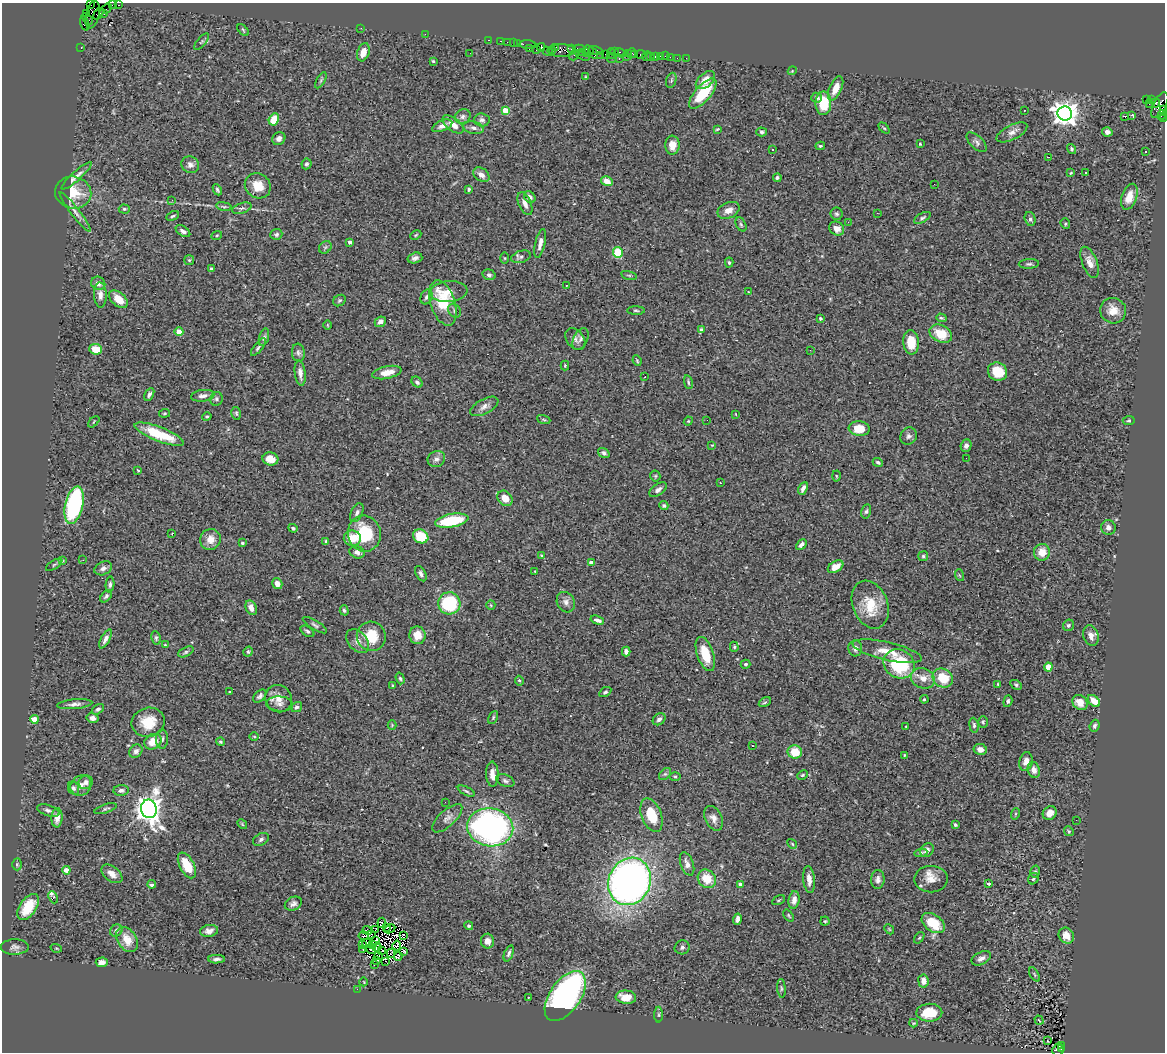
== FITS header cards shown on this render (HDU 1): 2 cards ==
NAXIS1  =                 1163
NAXIS2  =                 1050

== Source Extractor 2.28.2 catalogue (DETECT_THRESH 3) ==
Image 1163 x 1050 px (HDU 1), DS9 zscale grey, 1 PNG px = 1 image px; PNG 1167 x 1054 px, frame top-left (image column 1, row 1050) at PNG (2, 3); each listed source drawn as its Kron ellipse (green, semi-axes under 4 px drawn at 4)
Background 1.68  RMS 0.059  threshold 0.176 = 3 sigma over >= 5 px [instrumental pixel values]
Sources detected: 427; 4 with non-positive FLUX_AUTO (blend fragments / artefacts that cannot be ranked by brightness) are neither listed nor drawn; the other 423 listed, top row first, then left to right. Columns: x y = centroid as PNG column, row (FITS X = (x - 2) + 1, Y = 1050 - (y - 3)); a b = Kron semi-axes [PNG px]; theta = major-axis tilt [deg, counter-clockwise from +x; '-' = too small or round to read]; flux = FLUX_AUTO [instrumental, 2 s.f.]
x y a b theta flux
91 5 3 2 - 450
112 5 4 2 - 92
119 5 3 2 - 54
107 8 5 2 - 80
104 13 3 3 - 200
87 14 3 2 - 49
98 14 6 4 56 530
92 15 14 6 76 940
87 19 6 2 -41 260
85 23 7 4 -74 230
361 28 2 2 - 12
243 30 7 4 -46 4.9
425 34 2 2 - 69
489 40 3 2 - 70
501 41 3 2 - 110
202 42 10 4 50 6.8
507 42 2 2 - 38
513 43 2 2 - 87
517 43 3 2 - 130
527 45 8 3 -4 190
81 47 3 2 - 65
541 47 4 4 - 480
555 47 3 3 - 110
529 49 3 2 - 96
572 49 3 3 - 320
579 49 6 3 0 340
536 50 3 3 - 180
552 50 4 3 - 71
561 50 14 6 1 1200
589 50 5 3 - 160
595 50 7 3 -14 310
548 51 5 2 - 170
363 52 9 6 71 45
582 52 3 3 - 320
614 52 3 3 - 75
470 53 2 2 - 2.5
586 53 4 3 - 160
593 53 6 3 -60 300
620 53 6 3 -31 220
628 53 3 2 - 110
631 53 5 3 - 190
605 54 2 2 - 120
611 54 5 2 - 150
635 54 3 2 - 74
641 54 5 3 - 150
574 55 6 2 54 65
582 55 8 3 -26 600
601 55 3 2 - 56
626 56 3 2 - 120
646 56 5 2 - 45
655 56 3 3 - 180
660 56 2 2 - 27
665 56 2 2 - 16
650 57 2 2 - 26
670 57 2 2 - 13
612 58 5 3 - 74
677 58 2 2 - 20
686 58 2 2 - 17
619 59 3 2 - 230
433 61 3 3 - 4.6
792 71 4 3 - 3.2
586 77 3 3 - 3.7
321 80 9 4 60 6.1
671 80 8 5 72 8.3
705 80 11 7 41 49
836 88 13 6 65 44
703 93 18 8 49 140
817 98 5 5 - 9.7
1147 99 4 3 - 450
1151 99 3 3 - 49
823 103 12 8 -90 130
1156 103 5 3 - 510
1149 104 2 2 - 21
1160 105 14 6 64 1100
1163 109 4 3 - 440
1024 110 2 2 - 2.7
505 111 4 4 - 81
1065 113 7 7 - 3900
1131 115 3 2 - 630
1162 115 5 4 - 160
1125 116 3 2 - 11
463 117 8 7 - 13
274 119 6 5 - 86
1163 119 3 2 - 57
482 120 8 6 -2 11
453 124 12 6 -36 36
442 126 10 5 22 22
473 128 10 6 -13 15
884 128 6 4 -44 5.2
717 129 4 3 - 4
762 132 5 4 - 8.2
1012 132 17 7 27 26
1107 132 5 4 - 14
279 139 7 6 - 18
977 142 12 6 -44 14
920 144 3 3 - 5.5
672 145 9 7 88 41
820 146 5 4 - 6.7
773 149 3 3 - 16
1072 149 5 4 - 5.8
1146 152 3 2 - 4.3
1049 157 3 2 - 6.9
306 164 5 5 - 7.3
190 165 9 8 - 17
1071 173 4 3 - 3.2
1085 173 3 2 - 5.7
481 175 9 6 -37 24
77 176 20 4 42 21
777 178 4 4 - 7.4
607 181 6 4 -32 39
934 184 3 2 - 3.3
258 186 13 12 - 66
469 189 4 4 - 6.8
217 190 6 3 -64 6.6
73 193 18 16 -13 120
530 197 6 5 - 12
1129 197 13 7 71 48
172 200 2 2 - 40
525 204 12 6 -66 22
224 206 8 4 -9 6.8
242 208 10 5 17 12
124 209 5 4 - 6
728 210 11 7 25 30
75 212 25 4 -53 20
877 213 3 2 - 4.1
836 214 6 6 - 7.9
173 216 6 3 25 6.5
922 218 9 4 29 8.6
1030 219 7 5 -75 8.8
848 222 3 2 - 7.2
741 224 7 5 -63 7
1065 224 5 4 - 5.7
837 229 8 6 -32 31
183 231 8 4 -34 16
276 234 6 5 - 9.2
217 235 5 3 - 3.7
416 235 6 4 24 5.3
350 242 4 4 - 12
540 243 14 5 77 20
325 247 7 5 44 8.2
618 252 5 5 - 140
521 257 10 6 17 12
415 258 7 5 15 14
505 258 6 4 -89 3.7
189 260 5 5 - 5
1090 262 16 7 -69 30
729 263 5 4 - 6.2
1029 264 10 4 4 8.9
211 269 4 3 - 10
489 275 7 5 -16 8
629 275 8 3 -13 5.3
98 283 7 6 - 20
566 285 3 2 - 5.5
449 292 19 10 6 41
748 292 3 3 - 2.5
100 295 12 6 -87 21
426 297 7 5 66 11
118 299 11 6 -43 54
339 300 7 5 35 6.2
443 303 23 12 -72 160
636 310 9 3 -1 5.7
455 311 7 6 - 10
1113 311 13 12 - 49
820 318 3 3 - 8
941 318 5 4 - 4.7
380 322 6 5 - 19
327 325 4 3 - 3
701 330 4 4 - 14
179 332 4 4 - 49
941 334 12 8 -26 88
264 337 9 4 73 9.7
575 339 12 8 -52 20
580 339 12 7 63 15
911 342 12 8 -84 83
258 347 11 3 51 10
96 349 6 5 - 73
810 350 2 2 - 5.1
298 353 9 6 -83 12
637 361 5 3 - 4.7
565 366 5 4 - 4
387 372 15 6 12 40
997 372 10 9 - 92
300 373 13 5 -83 24
645 377 3 2 - 6.6
417 382 6 4 -44 8.9
688 382 7 4 -77 6
149 394 7 4 61 12
203 396 12 5 7 18
216 399 7 6 - 8.3
484 406 15 7 29 23
165 413 5 3 - 4.5
236 413 6 4 -75 6.1
735 414 3 2 - 2.2
207 417 5 4 - 5.8
544 420 7 3 -19 4.3
707 420 2 2 - 5.9
688 421 4 4 - 4.1
1129 421 6 4 3 5.4
94 422 7 2 45 3.3
859 429 10 7 -6 73
159 434 26 7 -21 160
909 436 9 8 - 13
712 445 3 3 - 3
966 446 6 5 - 14
604 453 6 4 -36 9.7
966 458 2 2 - 4.1
270 459 8 6 -14 40
436 459 9 8 - 18
878 462 5 4 - 8.1
138 470 3 3 - 3.6
655 476 5 5 - 5.3
836 476 5 3 - 4.3
720 483 3 2 - 3.4
803 488 7 3 64 18
658 490 10 5 37 14
505 498 8 6 -47 43
74 505 19 9 77 570
664 505 4 4 - 7.2
866 511 7 5 76 7.5
357 513 10 5 65 13
452 521 17 6 11 200
1108 527 7 7 - 17
293 528 5 3 - 7.6
172 533 3 2 - 1.9
364 534 18 16 -76 190
421 536 8 6 -28 100
352 538 8 7 - 53
210 539 11 10 - 43
326 542 4 3 - 9.8
242 543 3 3 - 6.4
801 545 6 4 46 15
357 552 8 6 -18 16
1042 552 8 8 - 51
542 555 4 3 - 4.2
923 556 5 5 - 6.8
83 560 3 2 - 7.9
62 561 4 3 - 3.7
591 563 4 4 - 25
54 565 9 3 33 5.3
836 567 8 5 31 44
103 568 9 6 25 14
535 571 3 2 - 2.9
421 574 8 5 -61 12
959 575 6 3 -70 4.6
110 584 8 4 86 9.6
277 584 6 5 - 25
106 596 7 4 49 8.2
566 602 10 8 -61 20
449 603 11 11 - 290
491 605 5 4 - 5
870 605 25 17 -69 120
251 608 7 5 -68 22
344 610 5 4 - 6.3
597 620 7 3 -18 14
315 625 14 4 -31 11
1068 625 6 5 - 7.2
307 631 8 4 -34 7.8
417 635 9 8 - 48
371 636 15 14 - 120
1091 636 10 7 -72 25
156 638 7 4 -81 6.7
105 639 10 4 62 16
358 641 14 9 -49 24
165 645 4 4 - 4.4
734 647 5 4 - 5.4
855 648 8 7 - 16
626 651 5 4 - 14
887 651 35 9 -13 63
186 652 8 4 25 7.1
248 652 5 4 - 5.6
705 654 18 8 -71 92
746 664 5 4 - 6.9
899 664 16 14 -32 270
1048 667 4 4 - 91
400 678 6 4 -71 6.1
923 678 12 10 -21 36
943 678 10 9 - 98
519 681 5 4 - 5.2
998 684 3 3 - 3.5
393 685 3 3 - 4.5
1016 685 6 4 -30 6.3
230 692 3 3 - 4.1
605 692 7 4 30 7.2
260 696 8 5 45 11
278 699 14 13 - 46
924 699 4 3 - 5
1008 701 6 4 73 7.2
1094 701 7 4 -45 49
765 702 7 4 29 6.1
1080 702 8 7 - 48
75 704 18 5 5 19
280 704 13 7 -4 22
297 707 6 5 - 8.7
98 709 7 4 30 8.8
93 718 6 5 - 14
493 718 7 4 64 5.3
34 719 4 4 - 55
659 719 7 5 40 12
148 722 17 14 12 89
983 722 6 5 - 6.5
392 725 4 4 - 3.9
974 725 7 4 -84 8.6
906 726 3 2 - 3
1094 726 6 4 68 7.9
254 736 5 3 - 3.6
162 739 9 6 89 12
153 742 9 7 29 57
220 742 4 4 - 6.8
752 746 3 2 - 5.9
980 749 7 5 -12 23
136 751 7 6 - 16
795 752 7 6 - 82
904 755 4 2 - 2.9
1026 762 9 6 77 24
1034 770 8 6 -76 22
492 774 12 6 -89 30
665 774 7 4 43 7.5
803 775 6 4 28 4.8
675 776 5 3 - 4.3
505 781 10 6 -22 11
86 782 7 6 - 15
81 785 11 9 45 26
73 788 7 5 -65 11
121 790 8 5 2 12
466 791 9 4 -26 7.5
445 802 2 2 - 6.6
106 809 12 4 18 8.5
149 809 9 8 - 4300
48 810 12 5 -18 13
1050 813 7 6 - 34
1015 814 6 3 71 4.5
651 815 17 10 -69 110
57 818 10 5 86 34
447 818 19 8 42 24
713 818 13 8 -64 24
1076 820 2 2 - 5.1
242 824 5 4 - 4.1
955 825 3 3 - 7.1
490 827 23 19 -8 1200
1069 831 5 4 - 5.4
261 839 8 6 29 12
792 844 5 4 - 5
927 850 7 6 - 18
921 853 7 4 8 7.6
17 864 6 5 - 5.3
687 864 12 6 -69 25
187 865 14 7 -62 95
66 870 4 4 - 36
1035 872 6 4 76 6.4
112 874 12 7 -38 29
707 879 10 8 -46 77
878 879 9 6 88 16
931 879 17 13 1 51
1033 879 6 5 - 7.4
809 880 13 5 -85 28
630 881 24 21 64 2200
152 884 4 3 - 15
740 884 4 3 - 15
988 884 4 3 - 11
53 897 6 3 -65 49
779 900 7 4 27 4.9
794 900 9 5 81 22
293 904 9 6 25 15
28 907 15 8 57 110
789 916 7 3 -52 4.5
737 919 6 4 75 13
825 921 4 4 - 4.9
382 923 5 3 - 14
933 923 13 8 -36 120
469 926 4 4 - 6
386 928 3 2 - 4.2
390 929 6 3 25 7.7
889 929 6 4 -47 4.4
367 930 5 2 - 0.77
375 930 2 2 - 3.5
116 931 6 5 - 11
209 931 9 6 8 20
371 935 4 2 - 0.37
403 935 4 3 - 2.1
364 936 5 2 - 3.4
1066 936 8 7 - 37
919 938 6 3 53 4.9
127 940 14 9 -56 58
376 940 3 3 - 0.7
487 941 7 6 - 24
367 943 5 2 - 1.1
362 945 3 2 - 6.5
373 945 3 2 - 4.6
397 945 5 2 - 3.3
15 947 14 7 1 18
377 947 4 2 - 5.2
682 947 7 7 - 9.6
56 948 6 3 -18 3.9
362 949 4 2 - 5.6
371 949 5 2 - 0.42
382 950 3 2 - 3.8
404 951 4 3 - 8.4
391 953 4 2 - 5.4
509 953 9 4 70 9.6
379 955 3 3 - 4.8
398 956 4 3 - 8.4
981 958 10 6 27 17
217 959 8 3 1 12
377 960 3 2 - 4.6
386 961 2 2 - 3.7
102 962 6 5 - 22
374 965 2 2 - 2.4
1034 974 8 3 -60 4.6
923 981 6 5 - 24
364 982 4 2 - 2.7
781 988 9 4 -85 6.3
357 989 2 2 - 54
565 996 28 15 55 1200
528 997 3 2 - 5
626 997 10 6 -6 55
929 1013 13 9 1 93
659 1015 8 4 -90 5.6
1039 1020 5 3 - 4.6
913 1023 4 4 - 4.8
1048 1041 3 2 - 8.3
1061 1045 3 2 - 330
1061 1049 3 2 - 190
1058 1050 6 5 - 570
At the frame edge (FLAGS 8, measured only in part): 4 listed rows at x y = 91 5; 1163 109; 1163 119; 1058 1050
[4 non-positive-flux detections neither listed nor drawn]